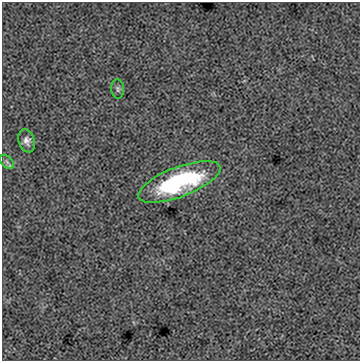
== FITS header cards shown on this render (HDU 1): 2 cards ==
NAXIS1  =                  358
NAXIS2  =                  359

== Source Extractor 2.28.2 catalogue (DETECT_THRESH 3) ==
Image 358 x 359 px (HDU 1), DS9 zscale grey, 1 PNG px = 1 image px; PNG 362 x 363 px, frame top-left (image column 1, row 359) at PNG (2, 2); each listed source drawn as its Kron ellipse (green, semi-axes under 4 px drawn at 4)
Background 0.005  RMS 0.07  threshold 0.211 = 3 sigma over >= 5 px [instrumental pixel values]
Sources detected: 4; all 4 listed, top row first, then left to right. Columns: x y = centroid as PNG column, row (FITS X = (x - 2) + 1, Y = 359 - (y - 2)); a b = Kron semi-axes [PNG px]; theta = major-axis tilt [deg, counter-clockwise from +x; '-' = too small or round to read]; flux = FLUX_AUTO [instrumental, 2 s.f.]
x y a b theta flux
118 89 9 6 -83 14
27 141 12 8 -72 26
7 162 8 5 -46 12
179 182 43 15 21 630